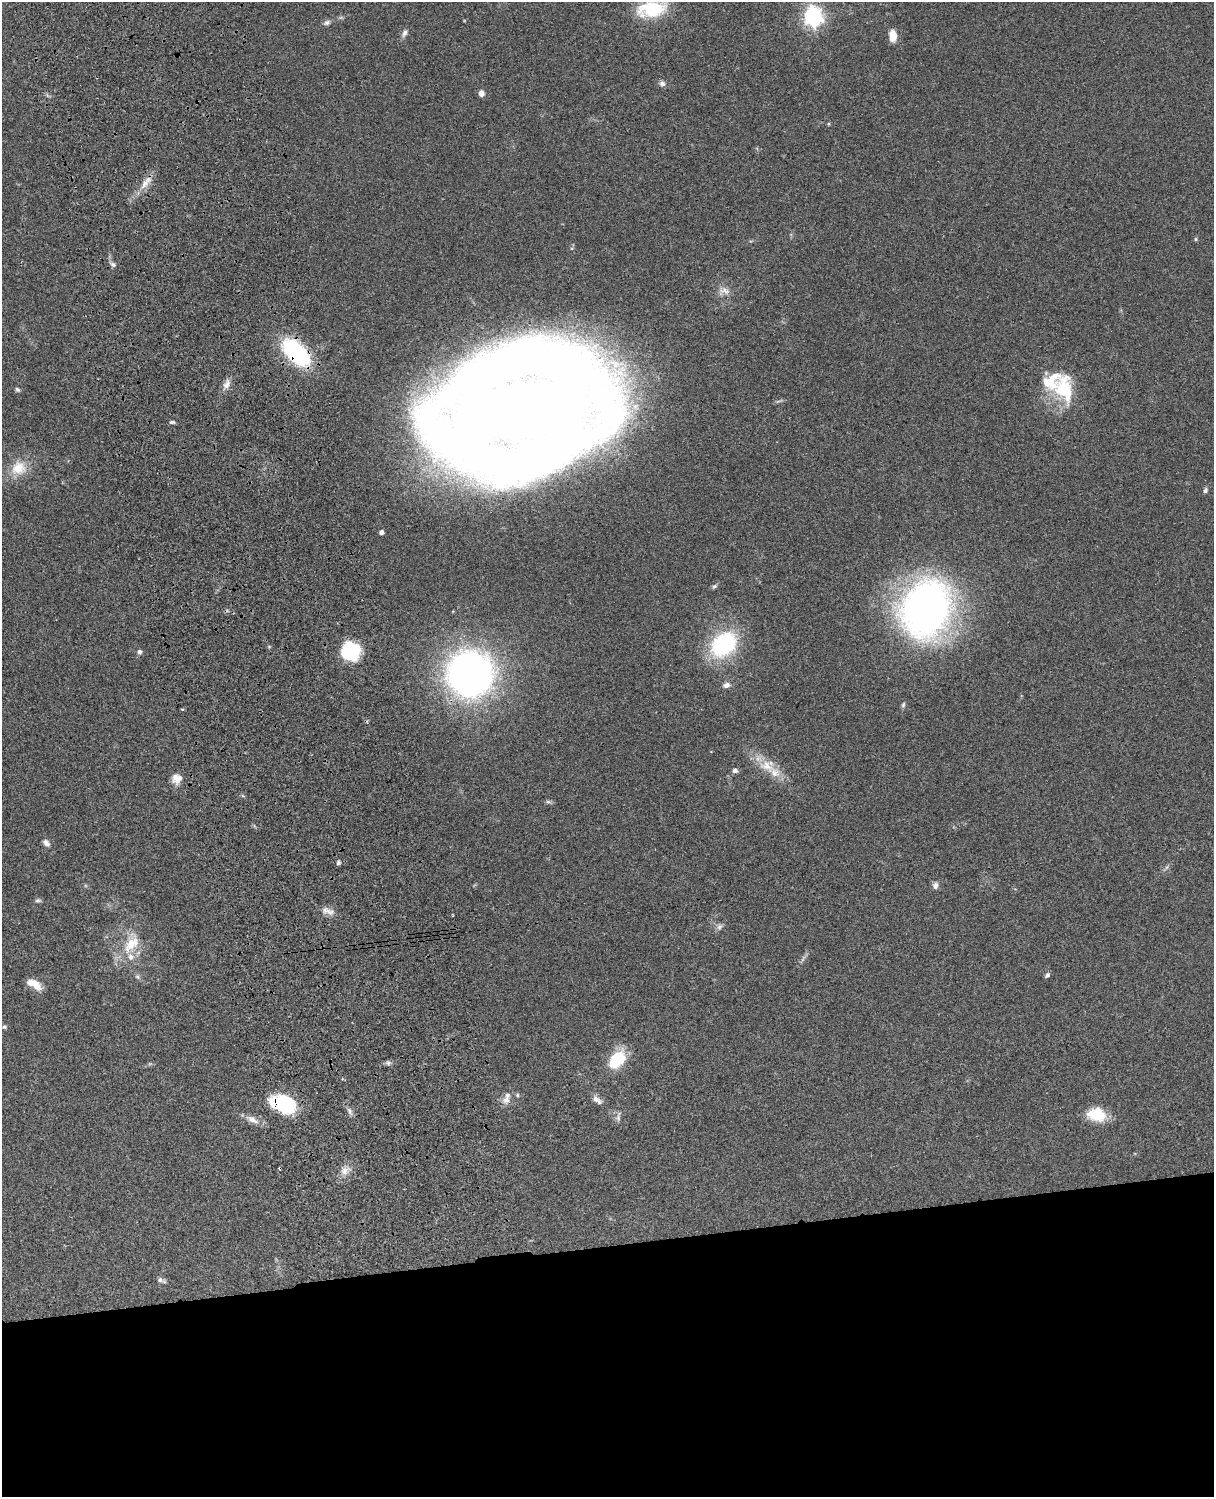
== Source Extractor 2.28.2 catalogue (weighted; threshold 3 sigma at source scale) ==
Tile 11 of 4 x 3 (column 3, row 3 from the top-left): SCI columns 2545-3756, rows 278-1772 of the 5086 x 4926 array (HDU 1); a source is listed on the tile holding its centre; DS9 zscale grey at full resolution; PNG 1216 x 1499 px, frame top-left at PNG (2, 2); no overlay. Shown black and unused: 17% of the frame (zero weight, under 3 of 4 exposures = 6% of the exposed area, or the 3 px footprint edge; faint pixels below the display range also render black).
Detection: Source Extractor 2.28.2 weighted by HDU 2 'WHT'; one run over the whole footprint, this tile lists its part. Background 0.0961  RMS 0.0063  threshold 0.0282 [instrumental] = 3 sigma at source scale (4.5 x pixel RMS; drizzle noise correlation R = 1.50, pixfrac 1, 0.05/0.05 arcsec/px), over >= 5 px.
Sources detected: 64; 2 inside a brighter object's white glare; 1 cosmic-ray / hot-pixel residue — not listed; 5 inside a brighter listed object's ellipse — not listed separately; the other 56 listed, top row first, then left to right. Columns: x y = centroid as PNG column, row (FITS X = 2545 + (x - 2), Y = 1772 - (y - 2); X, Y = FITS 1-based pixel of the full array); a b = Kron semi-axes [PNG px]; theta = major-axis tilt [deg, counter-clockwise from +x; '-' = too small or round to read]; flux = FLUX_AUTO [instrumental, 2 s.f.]
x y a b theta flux
652 9 29 16 9 36
813 16 7 7 - 270
327 23 11 6 22 1.9
404 33 11 6 64 2.3
893 36 12 7 -87 7.8
662 83 8 6 -31 2.1
481 93 6 6 - 3.2
144 184 16 8 57 6
1196 239 6 4 -90 0.73
113 265 8 5 -40 1.8
724 291 15 8 -20 4.2
296 352 23 12 -44 100
1051 381 44 23 12 25
226 384 13 8 66 3.8
17 389 7 5 -43 1.2
610 410 119 60 -79 250
526 414 82 52 -15 1700
172 422 7 4 -8 1.2
19 468 22 19 23 14
1205 490 8 5 68 1.3
382 532 4 4 - 2.5
714 586 7 5 37 1.3
926 608 52 41 72 330
723 644 30 22 42 62
350 651 17 16 - 38
139 652 6 5 - 1.7
470 674 25 24 - 460
726 685 9 7 12 2.8
903 705 8 5 74 1.2
767 766 24 15 -28 13
735 770 7 6 - 1.9
176 779 13 13 - 5.5
548 802 7 4 -1 1.1
46 843 10 7 -44 2.7
338 863 5 5 - 1.3
935 886 9 7 73 2.4
38 901 8 5 0 1.3
331 912 15 10 -2 4.3
719 927 8 7 - 2.1
131 944 29 16 51 18
1047 975 7 5 47 1.5
137 977 7 5 -30 1.2
34 984 17 8 -28 8.4
4 1027 6 4 9 1
617 1059 20 13 50 27
388 1063 7 6 - 1.5
518 1095 6 5 - 1
506 1100 12 10 39 4.1
597 1100 16 7 -43 3.5
283 1104 28 18 -18 39
350 1111 10 4 -79 1.7
1097 1114 21 15 -9 16
618 1117 15 5 79 2.2
252 1120 20 9 -27 5.4
344 1171 13 9 69 4.9
160 1280 8 7 - 2.1
Overlapping masked pixels (flux is a lower limit): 3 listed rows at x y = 296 352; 470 674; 283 1104
Isophote crosses this tile's border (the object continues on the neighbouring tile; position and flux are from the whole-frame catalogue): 1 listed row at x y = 652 9